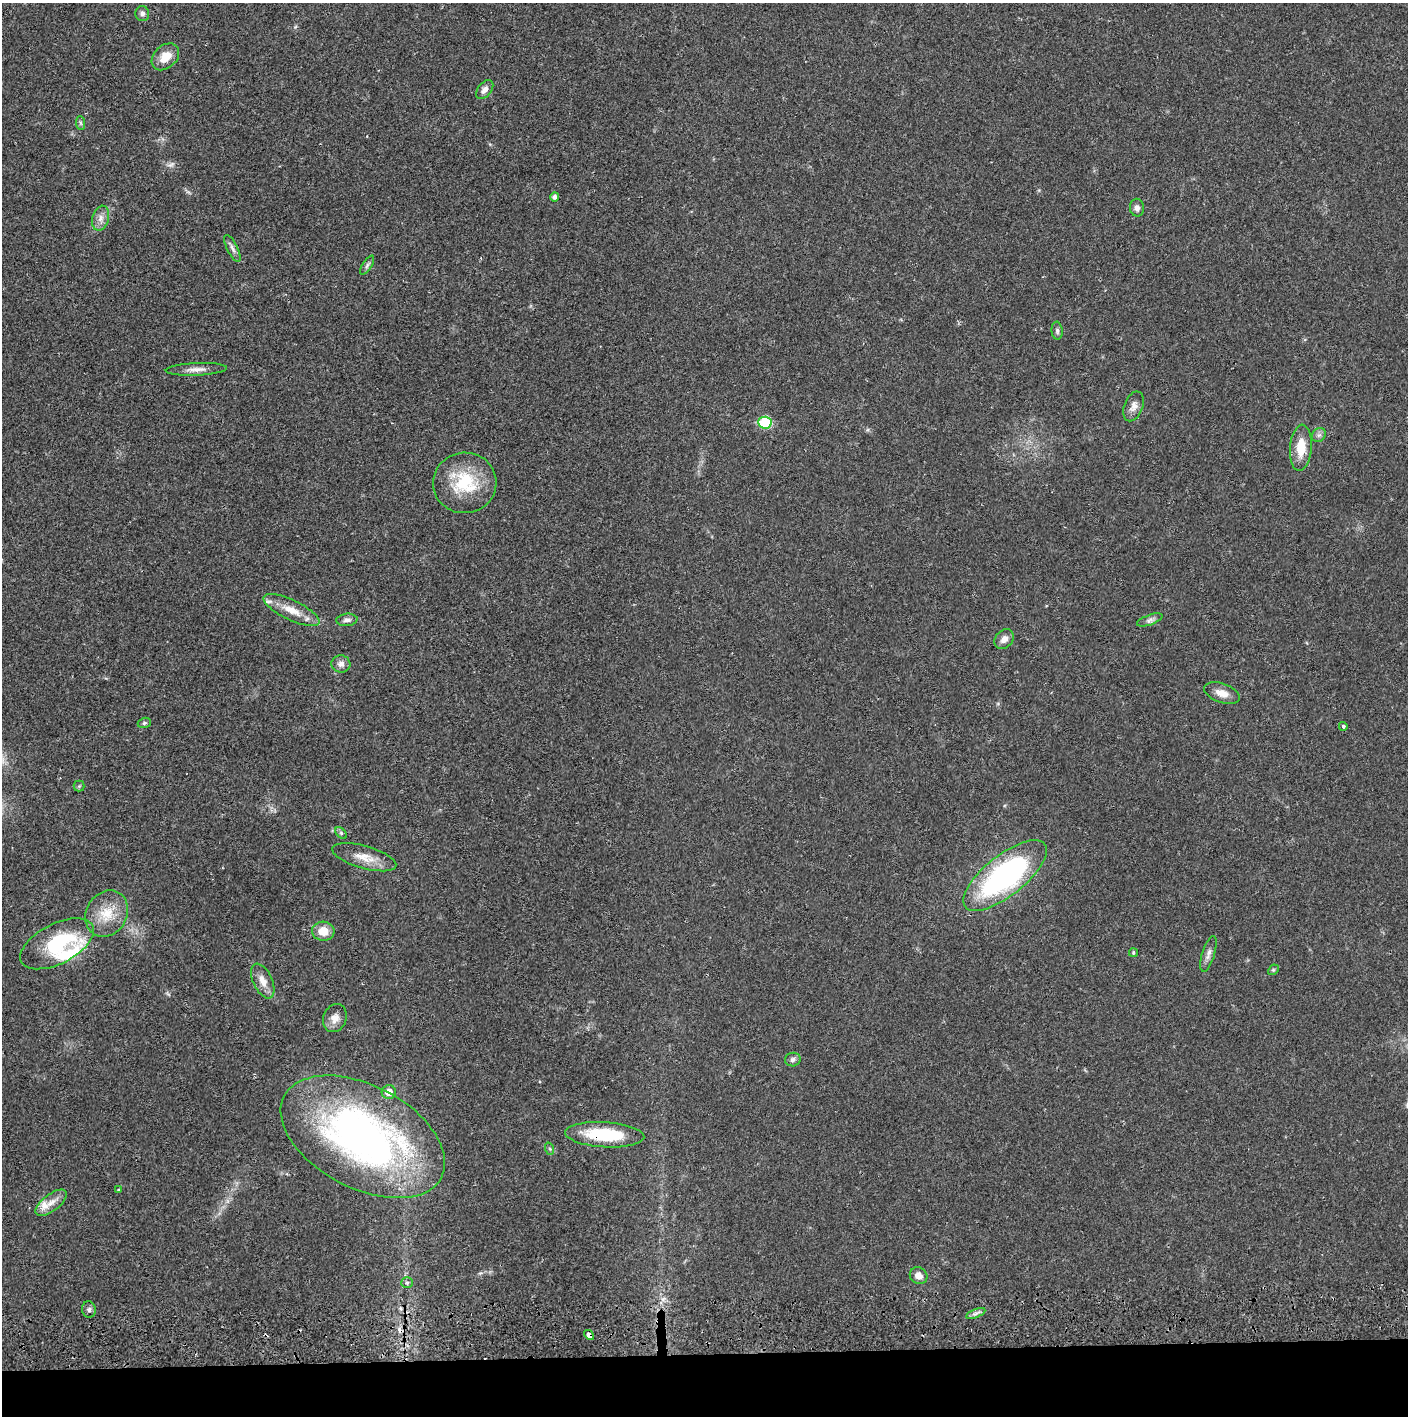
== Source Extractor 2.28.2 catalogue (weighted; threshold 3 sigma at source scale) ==
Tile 8 of 3 x 3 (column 2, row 3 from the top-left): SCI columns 1410-2815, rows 57-1470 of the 4229 x 4357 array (HDU 1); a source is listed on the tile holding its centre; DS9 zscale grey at full resolution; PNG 1410 x 1418 px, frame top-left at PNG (2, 3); each listed source drawn as its Kron ellipse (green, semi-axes under 4 px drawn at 4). Shown black and unused: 4% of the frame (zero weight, under 2 of 3 exposures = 3% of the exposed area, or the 3 px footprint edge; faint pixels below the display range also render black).
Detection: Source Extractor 2.28.2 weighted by HDU 2 'WHT'; one run over the whole footprint, this tile lists its part. Background 0.0212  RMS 0.0035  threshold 0.0156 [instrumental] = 3 sigma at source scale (4.5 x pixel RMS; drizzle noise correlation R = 1.50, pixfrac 1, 0.05/0.05 arcsec/px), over >= 5 px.
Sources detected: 53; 2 cosmic-ray / hot-pixel residue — neither listed nor drawn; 3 inside a brighter listed object's ellipse — not listed separately; the other 48 listed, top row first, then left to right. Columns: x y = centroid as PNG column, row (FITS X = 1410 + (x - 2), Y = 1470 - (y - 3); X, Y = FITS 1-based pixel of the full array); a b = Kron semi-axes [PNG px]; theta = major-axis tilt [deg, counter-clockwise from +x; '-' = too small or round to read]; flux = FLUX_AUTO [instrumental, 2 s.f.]
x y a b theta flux
142 14 7 7 - 1.2
165 57 16 11 43 5
485 90 11 7 52 1.7
81 123 7 4 -88 0.65
555 197 4 4 - 1.3
1137 208 9 7 -88 1.4
101 218 13 8 74 2.4
232 248 15 5 -64 1.4
367 265 11 4 57 0.89
1057 331 9 5 -84 0.87
196 369 31 6 3 2.8
1134 406 15 9 70 2.4
765 423 7 6 - 21
1319 435 7 6 - 0.98
1301 448 23 11 86 7.5
465 483 32 30 4 18
291 610 30 10 -26 6.3
347 620 11 6 5 1.3
1150 620 13 5 20 1.3
1004 639 11 8 47 2.3
341 664 9 8 - 1.8
1222 693 18 9 -19 3.6
144 723 7 5 16 0.63
1343 726 4 4 - 0.72
79 786 5 5 - 0.56
341 833 7 4 -46 0.58
364 857 33 11 -16 5.8
1005 876 51 20 38 80
107 914 24 20 58 9.4
323 931 11 9 -4 4.8
57 944 40 20 27 26
1133 953 4 4 - 0.51
1208 954 18 6 73 1.9
1273 970 6 4 43 0.51
263 981 18 9 -65 3.6
335 1018 14 11 68 3
793 1060 8 7 - 1.2
389 1092 7 7 - 3.4
605 1135 40 12 -4 19
363 1137 89 51 -28 150
550 1149 6 4 -72 0.5
118 1190 3 3 - 0.38
51 1203 19 8 37 3.3
919 1276 9 8 - 2.6
407 1283 6 5 - 0.64
89 1309 8 7 - 1
976 1314 10 3 21 0.96
589 1335 5 4 - 8.3
Overlapping masked pixels (flux is a lower limit): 2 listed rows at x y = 605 1135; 589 1335